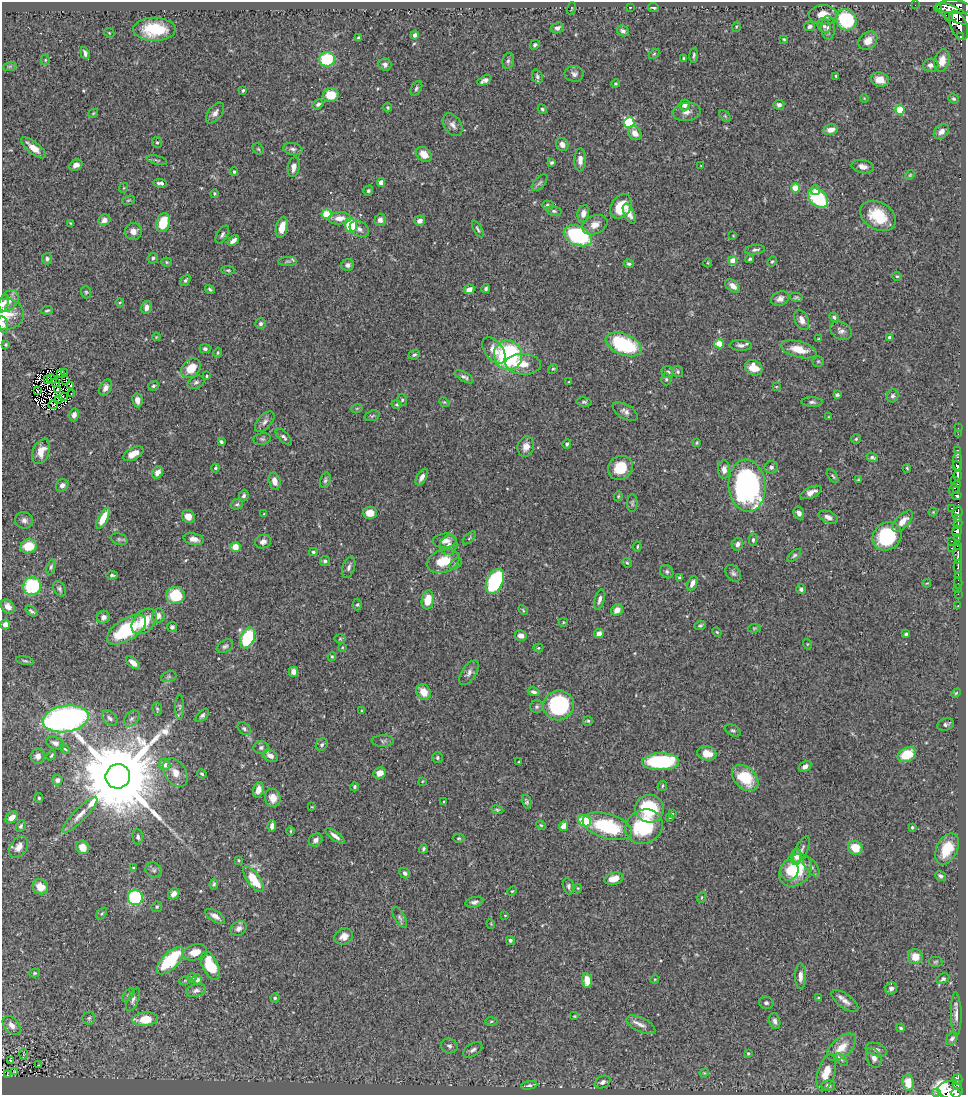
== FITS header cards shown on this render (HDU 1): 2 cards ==
NAXIS1  =                  964
NAXIS2  =                 1093

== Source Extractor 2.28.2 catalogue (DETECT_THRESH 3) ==
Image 964 x 1093 px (HDU 1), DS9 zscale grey, 1 PNG px = 1 image px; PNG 968 x 1097 px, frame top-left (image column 1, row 1093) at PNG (2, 2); each listed source drawn as its Kron ellipse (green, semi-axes under 4 px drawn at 4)
Background 0.767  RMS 0.026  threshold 0.0785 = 3 sigma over >= 5 px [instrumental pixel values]
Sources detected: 482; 5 with non-positive FLUX_AUTO (blend fragments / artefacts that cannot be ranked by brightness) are neither listed nor drawn; the other 477 listed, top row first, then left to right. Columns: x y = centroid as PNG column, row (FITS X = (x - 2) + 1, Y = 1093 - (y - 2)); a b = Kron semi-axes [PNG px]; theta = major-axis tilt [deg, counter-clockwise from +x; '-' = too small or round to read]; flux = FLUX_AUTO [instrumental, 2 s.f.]
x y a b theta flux
915 5 2 2 - 6
630 7 3 2 - 1.4
954 7 18 6 -4 1300
572 8 6 3 71 1.6
653 8 5 3 - 3
938 8 3 3 - 140
954 14 20 7 -26 2000
823 15 14 9 0 24
949 17 5 3 - 250
846 20 11 10 - 120
958 25 15 8 -66 1500
810 26 5 4 - 4.4
824 26 8 6 -61 6.3
736 27 5 3 - 1.8
557 28 7 5 19 7.5
828 28 12 7 -88 7.4
154 29 21 11 -1 65
623 31 6 5 - 5.2
109 33 5 4 - 2.1
415 35 4 4 - 5.7
961 36 3 3 - 170
358 38 3 3 - 2.3
784 39 3 2 - 1.8
868 41 10 8 42 17
535 45 5 4 - 3.2
85 53 6 3 -72 4.7
654 54 6 4 45 2.1
694 55 7 3 85 3.2
684 58 4 3 - 2.2
327 59 8 7 - 91
45 60 5 4 - 2.2
942 60 11 7 76 17
508 61 8 5 80 4.6
385 65 6 6 - 5.3
931 65 8 6 5 6.4
10 66 7 4 19 3.1
574 74 9 8 - 6.8
836 76 4 3 - 2
537 77 7 5 -68 4.5
484 80 8 4 26 6.5
880 80 9 7 -16 22
616 84 4 4 - 2
416 88 8 5 59 3.6
243 90 3 3 - 2.7
331 95 8 7 - 40
864 98 4 3 - 1.4
954 99 5 4 - 2.7
318 104 6 4 34 4.6
685 105 5 5 - 8.2
779 105 5 5 - 6.4
388 107 5 4 - 2.4
542 109 5 4 - 2.6
900 110 5 4 - 68
687 112 14 9 10 12
93 113 5 3 - 1.6
215 113 12 6 52 9.1
725 116 7 4 -46 2.3
629 123 5 5 - 140
453 125 12 8 -56 9.7
831 130 7 5 11 14
941 131 8 6 43 9.4
635 133 7 6 - 14
157 142 6 5 - 2.8
562 144 7 6 - 11
33 148 15 6 -38 20
258 149 6 5 - 2.5
293 149 10 6 -11 5.6
424 154 9 6 -36 23
157 160 10 4 -14 2.9
580 160 11 6 89 10
551 162 4 3 - 3.2
76 165 7 5 28 9.1
701 166 3 2 - 1.3
294 167 10 6 81 10
863 167 11 6 -10 9.4
234 172 4 3 - 2.4
910 175 5 4 - 2.1
160 183 7 3 -5 5.1
381 183 4 4 - 10
540 183 10 5 48 4.7
123 188 5 3 - 1.7
795 188 4 4 - 46
815 190 5 4 - 7.6
368 191 5 4 - 3.2
214 194 4 4 - 2.3
818 198 11 8 -41 120
128 200 7 4 19 2.1
548 205 5 5 - 4.6
621 207 13 9 54 50
554 211 7 4 -15 3.1
583 213 8 5 79 11
327 214 5 4 - 51
629 214 11 5 -65 11
878 216 19 13 -31 59
339 218 11 6 4 19
104 220 6 5 - 10
380 220 6 5 - 8.5
420 221 5 5 - 9.5
70 223 4 3 - 1.5
163 223 10 6 75 52
351 225 7 6 - 80
595 225 13 9 25 16
282 227 10 5 76 22
359 229 10 7 -31 8.2
478 229 9 3 -59 3
133 231 8 8 - 12
222 235 10 5 60 5.3
578 236 15 9 -25 190
733 236 3 2 - 1.1
233 240 6 4 38 8.1
755 250 10 4 7 4.7
153 258 5 5 - 4
47 259 5 5 - 4.1
750 259 4 3 - 2.6
287 261 9 4 0 3.6
733 261 4 4 - 37
772 261 5 3 - 2.7
166 262 5 4 - 2.2
708 263 4 3 - 1.4
629 264 5 4 - 3.2
348 265 6 5 - 6.4
228 270 7 4 -3 2.4
897 276 5 4 - 1.9
185 280 6 4 53 3.3
733 286 8 5 -38 11
210 289 5 3 - 2.7
469 289 5 4 - 12
486 289 4 4 - 3.7
86 292 6 5 - 2.6
796 297 6 4 -12 3.1
780 299 9 7 20 9
9 301 12 8 51 15
120 302 4 3 - 1.6
3 304 9 5 66 5.9
146 307 6 5 - 8.6
47 310 6 3 6 2.3
5 314 18 15 -1 32
834 317 5 4 - 3.6
802 320 11 6 -67 11
3 324 8 5 -78 6
260 324 5 5 - 4.8
841 331 11 8 -27 8.2
156 337 4 3 - 1.5
889 337 4 4 - 3
818 339 3 2 - 1.4
624 344 19 10 -22 140
719 344 5 4 - 29
6 345 3 3 - 2.5
741 345 11 5 -4 8
205 349 5 4 - 3.9
799 349 18 8 -15 32
494 350 15 9 -54 19
218 353 5 4 - 2.2
414 355 6 4 23 3.3
508 355 15 14 - 240
818 361 6 5 - 3
523 364 18 10 -3 23
191 368 11 8 44 30
754 368 9 7 -25 28
553 369 5 4 - 2.2
668 372 6 5 - 5
678 372 5 5 - 2.9
64 373 2 2 - 1.2
60 374 3 2 - 0.82
207 376 4 3 - 2.4
464 377 10 4 -29 6
48 379 4 2 - 1.9
52 379 5 2 - 0.64
666 379 6 5 - 3
66 380 2 2 - 0.86
196 382 9 6 26 5.1
569 382 2 2 - 1.1
56 383 3 2 - 1.9
71 385 4 2 - 0.58
153 386 5 4 - 3.2
776 387 4 2 - 1.1
106 388 8 5 64 8.4
57 389 2 2 - 2.3
37 390 2 2 - 2.8
71 394 2 2 - 1.8
837 395 4 3 - 3.6
893 396 7 6 - 4.9
63 397 4 2 - 0.082
59 399 3 2 - 2.1
137 400 7 5 -81 8.6
402 400 6 4 -71 2.5
444 402 5 4 - 2.1
584 402 8 4 -7 3.4
812 402 10 5 -4 4.9
53 404 5 2 - 2.2
397 404 5 4 - 2.4
357 408 6 3 19 1.9
625 411 14 7 -29 8.2
74 415 6 5 - 7.1
372 416 8 5 17 2.9
828 417 4 2 - 1.2
265 422 12 7 49 7.7
958 428 2 2 - 3.8
958 434 2 2 - 6.9
284 437 10 5 -46 5.4
262 439 9 5 8 3.8
856 439 5 5 - 2.5
221 442 4 3 - 3.9
697 443 3 3 - 1.9
567 444 4 4 - 3.8
526 447 10 8 74 14
957 450 3 2 - 24
41 452 13 8 66 24
133 454 11 6 28 21
872 457 5 4 - 4.2
958 461 9 3 -90 310
957 466 5 3 - 770
771 467 6 6 - 5.1
215 468 4 4 - 3.1
620 468 13 11 38 44
907 468 4 3 - 2.1
724 469 9 6 89 11
157 472 6 5 - 11
833 476 8 3 -56 2.7
958 476 5 3 - 610
422 477 9 5 61 8.5
325 480 8 5 74 3.9
858 480 3 3 - 1.5
954 480 3 2 - 17
274 481 9 5 -76 12
62 485 6 6 - 7.9
747 486 26 18 -84 400
955 488 8 3 56 69
956 490 3 2 - 75
811 492 11 5 24 13
957 495 5 3 - 350
244 496 6 4 68 4.5
618 496 5 4 - 1.9
632 503 9 5 -90 3.4
237 504 6 5 - 3.1
951 508 3 2 - 79
933 512 4 4 - 1.5
370 513 7 6 - 19
799 513 6 5 - 7.6
957 513 6 5 - 360
264 514 3 3 - 1.8
188 516 7 6 - 19
828 517 10 6 -22 10
103 518 11 4 62 36
958 518 3 2 - 91
24 520 9 8 - 7.3
903 521 13 6 46 17
958 523 5 3 - 140
957 531 6 5 - 1000
887 536 15 13 41 120
958 537 4 3 - 200
469 538 8 3 45 2.4
119 539 8 5 -19 4
194 539 10 6 -13 11
753 540 6 4 89 4.1
445 541 12 7 6 13
952 541 3 2 - 50
263 542 8 6 18 8.5
738 544 6 5 - 6.4
449 545 10 8 72 11
29 546 8 7 - 37
958 546 4 3 - 200
235 547 5 5 - 30
637 547 5 3 - 2.1
951 548 3 2 - 26
313 552 4 4 - 2.6
958 554 9 3 -89 480
794 555 8 4 41 3.4
325 561 5 5 - 3.4
443 561 17 11 19 44
627 563 5 4 - 2.3
456 564 7 4 42 3.1
51 567 7 4 71 3.3
349 567 11 6 72 6
958 567 7 3 87 160
667 572 7 6 - 4.1
733 573 9 6 -48 5.4
112 575 6 4 4 3.2
958 575 3 2 - 65
679 578 4 3 - 4
495 581 13 8 64 180
692 583 7 5 66 10
927 583 4 3 - 1.3
958 583 5 2 - 41
32 586 9 8 - 110
958 588 3 2 - 13
60 589 8 5 -59 4.3
801 589 5 5 - 4.1
958 594 2 2 - 13
175 595 9 8 - 63
600 599 10 5 74 7.5
428 600 9 6 82 32
357 605 6 4 88 2.6
958 606 3 2 - 13
8 607 8 6 -45 12
523 610 6 3 -47 1.9
617 610 6 5 - 14
31 611 7 3 -38 3.5
158 616 7 6 - 8.5
103 617 6 6 - 7.4
144 621 15 10 47 42
563 622 4 4 - 1.8
5 624 5 5 - 11
700 626 6 4 20 3.1
172 627 5 5 - 4.3
754 628 6 4 7 2.4
126 630 22 11 32 130
717 632 5 4 - 2
599 633 5 4 - 10
906 634 4 4 - 2.9
521 635 6 5 - 12
247 638 11 6 68 120
340 639 6 4 1 2.1
807 644 5 3 - 1.7
225 646 9 6 31 4.9
342 647 3 2 - 1.5
538 648 5 4 - 2.1
332 656 4 3 - 2.3
25 661 9 4 -11 3
133 663 8 4 -40 12
294 672 5 4 - 14
469 673 14 7 57 8.6
169 676 8 5 17 3.5
424 692 8 6 -56 23
534 692 6 4 -13 4.6
956 693 6 3 45 1.9
559 705 15 15 - 180
180 707 12 4 -90 4.7
537 707 6 6 - 3.9
157 709 7 5 -79 3.2
362 711 4 2 - 1.5
202 715 8 4 46 4.2
110 718 9 6 -48 5.6
66 719 23 13 8 910
132 719 9 6 49 6
588 721 5 5 - 2.5
946 725 8 6 16 4.9
244 729 7 5 -41 3.9
733 730 8 5 -28 3.5
383 741 11 6 1 4.7
55 743 9 6 -19 8.4
322 744 6 5 - 3.8
261 748 7 6 - 5.1
65 749 6 3 -43 2.1
707 753 10 7 -12 23
51 755 5 3 - 2.5
907 755 10 7 26 45
38 756 7 7 - 11
270 756 8 5 -30 11
437 758 5 5 - 3.1
518 762 4 2 - 1.2
660 762 19 8 1 160
165 765 5 5 - 16
805 766 7 5 32 8
175 772 16 10 -57 21
380 773 6 5 - 14
202 774 5 4 - 3
118 776 12 12 - 37000
745 778 15 10 -43 67
57 780 5 5 - 6.2
423 781 3 2 - 1.2
662 786 5 4 - 2.4
354 787 4 4 - 3.2
258 790 8 5 73 15
39 798 5 4 - 2.9
273 798 9 8 - 16
444 802 3 3 - 2.3
527 802 7 4 -75 3.2
312 807 4 2 - 1.3
649 809 14 13 - 100
497 810 6 4 -10 2.4
672 814 3 3 - 2
80 815 24 6 46 16
12 817 7 5 44 14
670 817 4 3 - 1.9
585 821 7 5 -24 83
541 825 5 4 - 2.1
21 826 6 4 61 3.6
272 826 6 4 86 7.4
564 826 5 4 - 18
607 826 25 12 -16 120
644 827 19 16 29 120
912 827 4 3 - 2.5
290 831 5 3 - 1.8
335 836 11 4 -36 8.9
138 837 7 5 -86 4.2
459 838 6 4 0 2.3
316 840 7 6 - 7.5
19 847 12 8 55 14
83 847 7 6 - 17
855 848 7 6 - 35
423 849 4 3 - 3.1
801 849 14 6 62 7.1
947 849 17 10 63 48
796 857 8 5 84 16
238 860 4 3 - 1.5
811 867 11 5 -52 5.5
133 868 4 3 - 1.9
154 870 9 7 -35 5.6
789 870 10 9 - 23
795 870 18 14 44 73
405 873 6 4 -47 4.5
941 876 6 4 -40 5.4
253 879 15 6 -55 44
614 879 10 6 13 21
214 884 5 4 - 3
569 886 8 5 -75 4.9
40 887 8 7 - 26
578 888 4 4 - 1.7
512 891 5 3 - 1.8
174 894 6 5 - 10
135 897 8 7 - 150
701 897 5 2 - 1.4
474 902 9 5 12 6.3
157 907 5 5 - 2.6
102 914 7 4 52 2.7
505 915 3 2 - 1.2
215 916 11 5 -32 9.5
400 917 11 5 -58 4.8
491 924 5 3 - 1.4
239 928 9 7 36 7.5
344 936 9 7 24 12
510 940 4 4 - 3.8
195 952 12 8 15 18
915 957 7 7 - 25
170 961 17 8 46 110
935 962 7 5 2 3
210 966 15 7 -65 64
35 973 5 4 - 2.6
800 976 13 5 89 11
192 977 5 4 - 2.5
197 979 5 5 - 6.9
655 979 4 3 - 1.6
943 979 7 5 27 5.1
185 980 6 3 20 1.8
587 980 7 5 -83 25
891 988 6 5 - 6.3
196 990 10 6 12 7.4
128 995 8 3 45 2.4
275 998 4 4 - 2.9
818 998 4 3 - 1.6
133 999 12 5 67 6.2
845 1001 16 7 -37 11
766 1003 7 6 - 4
956 1014 22 5 -89 12
574 1016 5 4 - 2
89 1018 6 6 - 3.7
145 1019 13 7 5 44
491 1021 6 4 2 2.2
775 1021 8 5 -76 6.3
12 1025 11 7 -48 13
641 1025 16 7 -25 12
901 1028 4 3 - 2.8
952 1039 7 5 55 4.8
449 1046 8 7 - 5.8
841 1047 17 9 42 28
473 1050 11 6 31 6.5
876 1050 11 6 -19 6.9
748 1053 3 3 - 2.5
23 1054 5 3 - 1.9
874 1058 10 7 -67 9.4
10 1060 3 3 - 4.8
841 1060 8 3 -45 2.9
39 1065 3 2 - 1.3
15 1071 3 2 - 1.4
826 1072 19 8 74 27
704 1073 5 4 - 1.7
7 1074 4 3 - 17
957 1080 5 5 - 170
603 1082 8 5 28 6.6
908 1083 8 6 -82 31
957 1084 4 3 - 190
529 1085 8 4 8 4.3
828 1085 7 5 -2 6.6
950 1090 12 8 -3 650
937 1093 3 3 - 14
956 1093 5 3 - 290
At the frame edge (FLAGS 8, measured only in part): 6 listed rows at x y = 3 304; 5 314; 3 324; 7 1074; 937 1093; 956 1093
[5 non-positive-flux detections neither listed nor drawn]